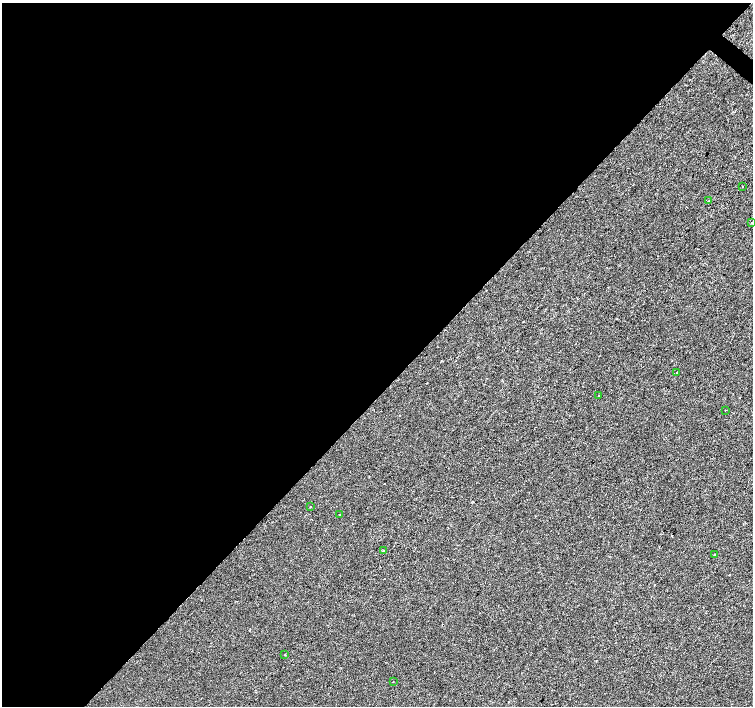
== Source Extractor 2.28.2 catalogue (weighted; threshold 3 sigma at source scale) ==
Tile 5 of 4 x 4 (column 1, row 2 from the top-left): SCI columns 1-1502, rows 2982-4388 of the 6014 x 6028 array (HDU 1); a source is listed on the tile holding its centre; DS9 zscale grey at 2 x 2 block average (1 PNG px = mean of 2 x 2 image px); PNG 755 x 708 px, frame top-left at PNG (2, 3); each listed source drawn as its Kron ellipse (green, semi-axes under 4 px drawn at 4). Shown black and unused: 56% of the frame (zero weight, under 2 of 3 exposures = <1% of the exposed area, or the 3 px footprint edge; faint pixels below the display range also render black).
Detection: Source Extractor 2.28.2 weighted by HDU 2 'WHT'; one run over the whole footprint, this tile lists its part. Background -4.46e-04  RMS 0.0042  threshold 0.0187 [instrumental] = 3 sigma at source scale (4.5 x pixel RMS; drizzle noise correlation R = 1.50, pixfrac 1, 0.0396/0.0396 arcsec/px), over >= 5 px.
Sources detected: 12; all 12 listed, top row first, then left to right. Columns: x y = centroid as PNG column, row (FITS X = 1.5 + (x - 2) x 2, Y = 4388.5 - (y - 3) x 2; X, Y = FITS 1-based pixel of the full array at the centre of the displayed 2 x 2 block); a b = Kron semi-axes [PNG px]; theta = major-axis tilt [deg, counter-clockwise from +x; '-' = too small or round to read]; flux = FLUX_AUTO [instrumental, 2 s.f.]
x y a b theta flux
743 187 2 2 - 0.81
708 201 2 2 - 0.64
752 222 2 2 - 1.4
677 373 2 2 - 13
599 396 2 2 - 0.39
726 410 2 2 - 0.3
310 506 2 2 - 0.61
339 515 2 2 - 0.47
383 551 2 2 - 0.61
715 555 2 2 - 0.67
285 655 2 2 - 0.44
393 681 2 2 - 0.35
Isophote crosses this tile's border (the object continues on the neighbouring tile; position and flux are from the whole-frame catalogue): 1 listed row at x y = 752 222
Diffuse or blended objects may show on this block-average render without a row.